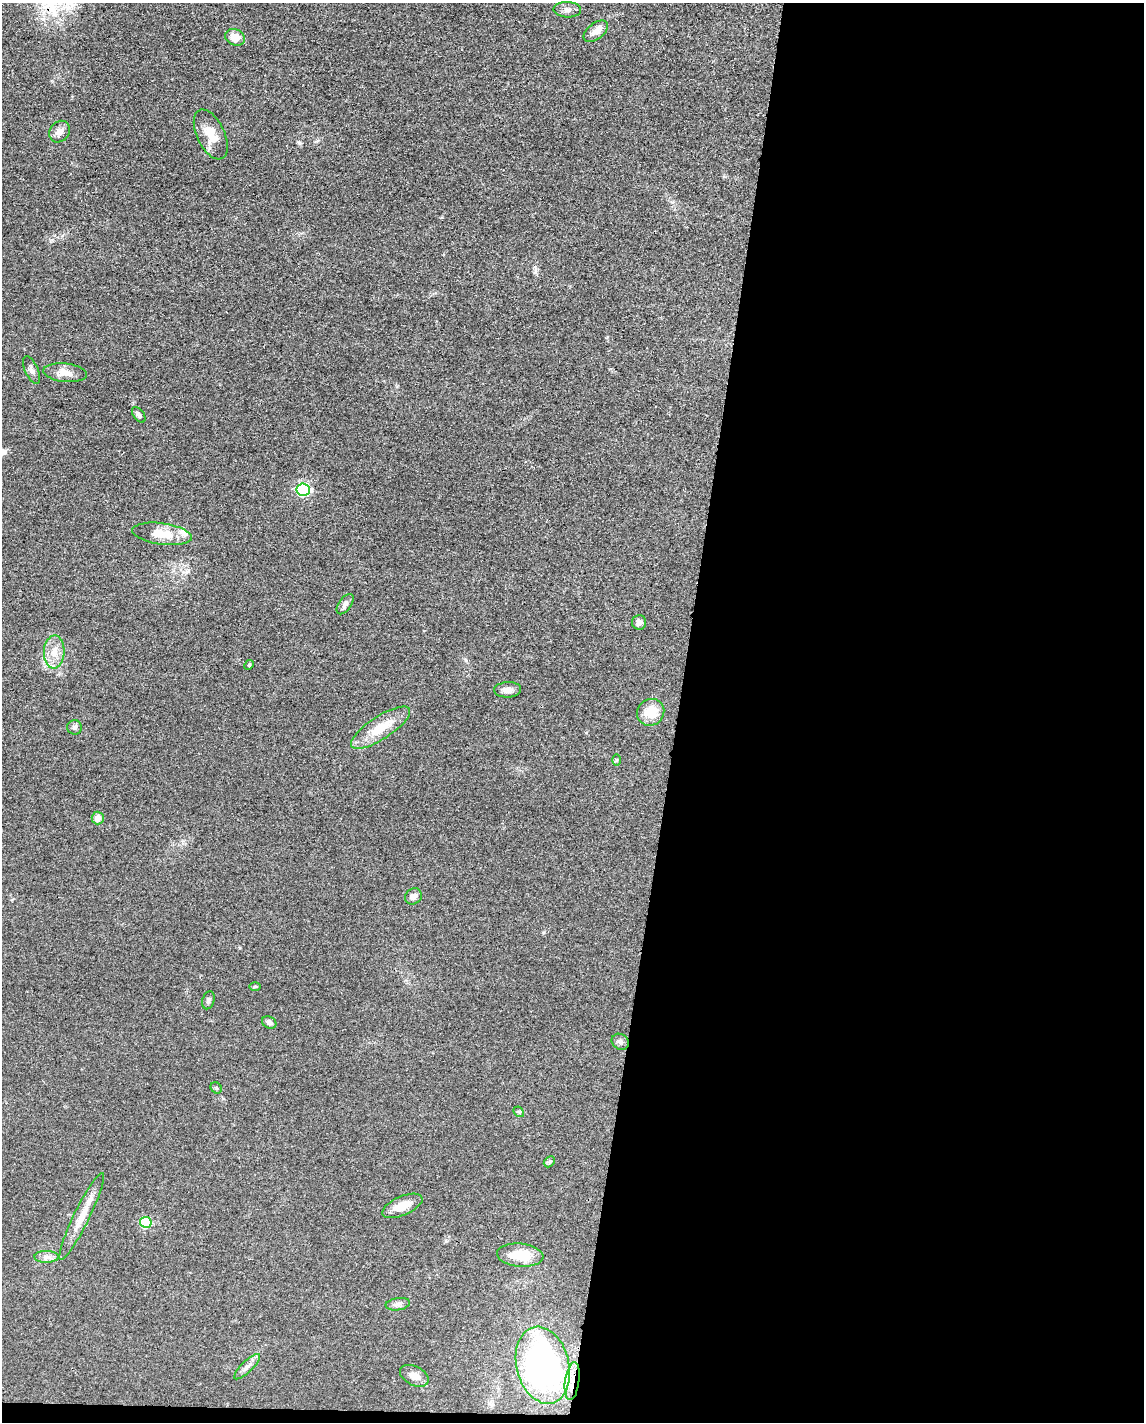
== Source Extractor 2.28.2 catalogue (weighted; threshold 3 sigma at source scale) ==
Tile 12 of 4 x 3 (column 4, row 3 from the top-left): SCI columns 3432-4573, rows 225-1644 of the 4577 x 4600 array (HDU 1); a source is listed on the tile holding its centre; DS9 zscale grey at full resolution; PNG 1146 x 1424 px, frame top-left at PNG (2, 3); each listed source drawn as its Kron ellipse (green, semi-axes under 4 px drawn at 4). Shown black and unused: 41% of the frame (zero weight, under 3 of 4 exposures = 1% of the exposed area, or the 3 px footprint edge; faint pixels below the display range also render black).
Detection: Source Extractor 2.28.2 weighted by HDU 2 'WHT'; one run over the whole footprint, this tile lists its part. Background 0.049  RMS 0.0063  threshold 0.0284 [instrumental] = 3 sigma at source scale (4.5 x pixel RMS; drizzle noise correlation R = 1.50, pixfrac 1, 0.05/0.05 arcsec/px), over >= 5 px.
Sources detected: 40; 2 inside a brighter listed object's ellipse — not listed separately; the other 38 listed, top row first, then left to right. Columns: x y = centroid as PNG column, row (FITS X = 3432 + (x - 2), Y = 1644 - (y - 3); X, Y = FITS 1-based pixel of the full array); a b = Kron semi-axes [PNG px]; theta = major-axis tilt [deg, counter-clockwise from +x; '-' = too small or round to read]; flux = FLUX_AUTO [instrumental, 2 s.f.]
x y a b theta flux
567 10 14 8 -3 2.9
596 31 14 8 38 4.2
235 37 10 8 -23 6.9
60 132 11 9 50 4.1
211 134 27 14 -65 11
32 370 15 6 -65 2.4
65 373 22 9 -6 6.7
139 415 9 5 -53 1.8
303 490 7 6 - 89
162 534 30 10 -8 14
345 604 11 6 54 2.4
639 622 7 7 - 2.2
54 652 16 10 86 7.7
249 665 5 4 - 0.74
508 690 13 7 2 3.9
651 712 14 13 - 13
75 727 7 7 - 1.8
381 728 34 11 33 17
616 760 6 4 -90 0.72
98 818 6 6 - 5.2
413 896 9 7 38 3.1
255 987 6 4 1 0.71
208 1000 9 6 74 1.8
269 1022 7 5 -28 2.3
620 1042 9 7 -32 2.1
216 1088 6 5 - 0.89
519 1112 6 4 -44 0.81
549 1162 6 4 46 0.98
402 1206 21 9 24 9.2
82 1216 48 8 64 12
146 1222 6 5 - 41
520 1255 23 11 -5 17
46 1257 12 6 0 2.8
398 1304 12 6 8 2.5
543 1365 39 26 -76 180
247 1367 17 5 44 3.4
414 1376 15 9 -27 5.4
572 1381 19 7 82 7.3
Overlapping masked pixels (flux is a lower limit): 1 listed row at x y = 572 1381
Unlisted compact peaks at least as high as the median listed source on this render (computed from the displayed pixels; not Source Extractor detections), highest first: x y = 299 143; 535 272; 544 932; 52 240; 446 1241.